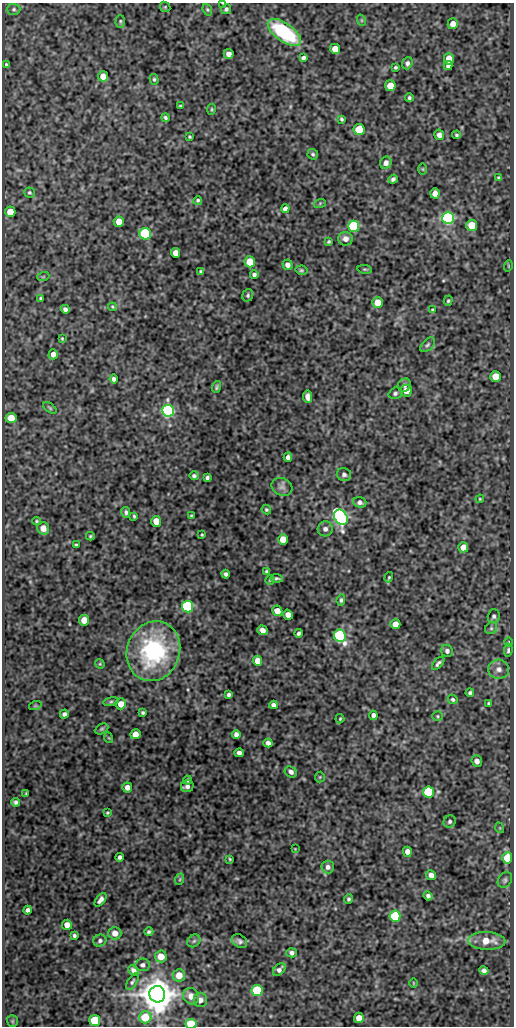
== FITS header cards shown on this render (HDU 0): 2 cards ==
NAXIS1  =                  512
NAXIS2  =                 1024

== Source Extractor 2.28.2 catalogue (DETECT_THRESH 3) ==
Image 512 x 1024 px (HDU 0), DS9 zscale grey, 1 PNG px = 1 image px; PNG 516 x 1028 px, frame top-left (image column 1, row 1024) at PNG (2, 3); each listed source drawn as its Kron ellipse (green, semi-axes under 4 px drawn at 4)
Background 166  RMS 0.64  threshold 1.93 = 3 sigma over >= 5 px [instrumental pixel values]
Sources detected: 192; all 192 listed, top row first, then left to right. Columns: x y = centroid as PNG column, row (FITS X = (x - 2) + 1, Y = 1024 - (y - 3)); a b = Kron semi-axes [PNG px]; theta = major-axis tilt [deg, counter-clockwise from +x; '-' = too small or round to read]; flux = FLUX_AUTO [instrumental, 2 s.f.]
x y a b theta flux
223 3 3 2 - 34
165 7 5 4 - 53
14 9 7 5 -1 81
226 9 5 4 - 79
207 10 6 4 -69 62
361 20 6 3 -71 44
120 21 6 4 89 67
453 24 5 5 - 330
284 32 19 9 -36 3600
335 49 5 5 - 550
229 54 5 5 - 240
303 58 4 4 - 110
449 59 5 5 - 710
407 63 6 5 - 120
6 65 4 3 - 63
448 66 4 4 - 130
396 67 3 3 - 63
103 76 5 5 - 420
154 79 5 4 - 66
390 86 5 5 - 600
409 98 4 3 - 79
180 106 3 2 - 40
211 109 5 3 - 45
165 118 4 3 - 72
341 119 4 4 - 68
359 130 5 5 - 1400
439 135 5 5 - 170
456 135 4 4 - 65
189 137 3 3 - 50
313 154 5 5 - 69
386 163 6 5 - 210
423 169 6 4 -89 45
499 177 4 3 - 61
393 179 5 4 - 110
29 192 5 5 - 65
435 193 5 4 - 350
198 200 4 4 - 73
320 203 6 4 19 46
285 209 4 4 - 150
10 212 5 5 - 1100
448 218 6 6 - 14000
119 222 5 5 - 700
472 225 5 5 - 1000
354 226 5 5 - 4900
145 234 6 5 - 5200
345 239 7 7 - 260
329 241 4 4 - 60
176 253 5 4 - 370
250 262 5 5 - 970
287 265 5 5 - 220
508 266 6 3 72 39
365 269 7 3 -8 53
301 270 6 4 -13 67
201 271 3 3 - 63
254 274 4 4 - 100
43 277 6 4 18 53
248 295 6 5 - 75
41 299 4 3 - 96
448 301 5 4 - 61
378 303 5 5 - 930
112 307 4 3 - 49
65 309 4 4 - 120
432 310 3 3 - 39
62 339 3 3 - 47
428 345 9 5 44 100
53 354 5 4 - 220
496 377 5 5 - 1000
114 379 4 4 - 140
404 385 7 6 - 150
216 387 6 3 72 72
406 391 6 5 - 480
395 393 7 5 18 110
308 397 6 4 -83 280
50 408 7 4 -36 62
168 411 6 6 - 14000
11 418 5 5 - 640
288 457 4 4 - 160
344 474 7 6 - 130
194 476 4 4 - 92
207 478 4 3 - 89
282 487 11 8 -26 200
480 499 4 4 - 46
360 502 6 5 - 140
266 509 5 4 - 61
126 512 5 4 - 110
134 516 4 3 - 55
192 516 4 3 - 57
341 517 8 6 -57 19000
36 521 4 4 - 52
156 521 5 5 - 780
43 528 6 6 - 410
325 529 7 7 - 180
202 535 3 2 - 42
90 536 4 3 - 57
283 540 5 5 - 770
76 545 3 3 - 58
463 547 5 5 - 420
267 571 4 3 - 62
226 574 4 4 - 120
389 577 5 4 - 56
277 578 6 2 -6 86
270 580 5 4 - 53
341 600 6 4 83 78
187 607 6 5 - 7500
277 611 5 5 - 600
288 615 5 4 - 310
494 616 7 6 - 110
84 620 5 5 - 500
395 624 5 5 - 390
491 628 6 5 - 90
262 630 5 4 - 250
299 633 4 3 - 100
340 636 6 5 - 8700
509 642 4 3 - 38
508 650 7 4 84 84
153 651 30 26 70 5100
447 651 6 6 - 150
257 661 5 4 - 430
438 663 8 4 48 100
100 664 5 4 - 44
499 669 10 9 - 310
470 693 4 4 - 89
229 695 4 3 - 91
453 699 5 4 - 82
111 702 8 4 8 67
489 703 3 3 - 61
121 704 5 5 - 480
273 705 4 4 - 150
35 706 6 4 18 52
143 713 3 3 - 68
64 714 4 4 - 120
373 715 5 4 - 160
438 716 5 4 - 55
340 719 5 3 - 47
102 729 7 4 27 69
135 734 5 5 - 420
236 734 4 4 - 150
109 738 5 3 - 35
268 743 4 4 - 170
239 753 5 4 - 160
477 761 6 5 - 210
291 772 6 5 - 140
320 777 5 5 - 52
188 780 4 4 - 83
187 786 6 6 - 170
127 787 5 5 - 250
429 792 5 5 - 3800
26 794 3 2 - 43
15 802 4 4 - 98
107 813 3 3 - 44
450 822 6 5 - 98
500 828 5 3 - 38
295 849 3 3 - 31
407 852 5 4 - 300
119 857 4 3 - 110
507 858 5 5 - 1700
230 859 4 3 - 46
328 867 6 6 - 170
431 875 5 4 - 250
180 879 6 3 72 51
505 880 8 6 55 120
428 896 5 4 - 120
348 899 5 4 - 77
100 900 8 4 53 190
28 910 4 4 - 130
395 916 5 5 - 3900
67 925 5 5 - 350
149 932 4 3 - 82
115 933 6 6 - 400
74 936 4 4 - 87
100 941 6 5 - 120
194 941 7 5 44 93
239 941 8 6 -35 140
487 941 19 9 -2 830
291 953 5 4 - 130
161 956 6 6 - 540
142 965 7 6 - 130
134 970 6 4 -43 170
279 970 7 5 45 170
484 970 5 4 - 140
179 975 6 6 - 530
132 982 9 4 57 91
413 983 4 3 - 33
257 990 5 5 - 4000
157 994 8 8 - 120000
191 996 8 7 - 410
200 1000 7 7 - 260
145 1017 6 6 - 1400
359 1018 5 5 - 430
95 1020 5 5 - 2400
12 1021 6 5 - 65
191 1024 5 5 - 1900
At the frame edge (FLAGS 8, measured only in part): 2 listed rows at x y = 223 3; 191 1024

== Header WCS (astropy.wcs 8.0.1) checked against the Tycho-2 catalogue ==
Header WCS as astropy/WCSLIB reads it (CRVAL/CRPIX/CD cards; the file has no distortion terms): RA---SIN/DEC--SIN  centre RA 22:59:44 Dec +26:04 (344.93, +26.07 deg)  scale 1 arcsec/px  FOV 8.5' x 17.1'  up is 0 deg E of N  parity normal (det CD < 0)
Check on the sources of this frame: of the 60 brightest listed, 3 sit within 1.5 arcsec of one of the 6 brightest Tycho-2 stars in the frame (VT <= 12.37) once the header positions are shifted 0.21 arcsec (0.17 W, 0.12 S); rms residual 0.32 arcsec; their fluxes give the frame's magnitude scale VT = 22.40 - 2.5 log10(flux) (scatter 0.38 mag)
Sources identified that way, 3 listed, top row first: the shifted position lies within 1.5 arcsec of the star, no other Tycho-2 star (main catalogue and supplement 1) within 3.0 arcsec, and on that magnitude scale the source's flux lands within +1.5 / -3 mag of the star's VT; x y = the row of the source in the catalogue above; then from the Tycho-2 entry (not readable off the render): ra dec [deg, ICRS J2000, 3 dp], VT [Tycho-2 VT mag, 2 dp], TYC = Tycho-2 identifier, HIP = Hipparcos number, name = IAU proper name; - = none
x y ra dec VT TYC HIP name
341 517 344.907 +26.070 11.71 2238-929-1 - -
187 607 344.954 +26.045 12.33 2238-133-1 - -
157 994 344.964 +25.938 10.44 2238-614-1 - -